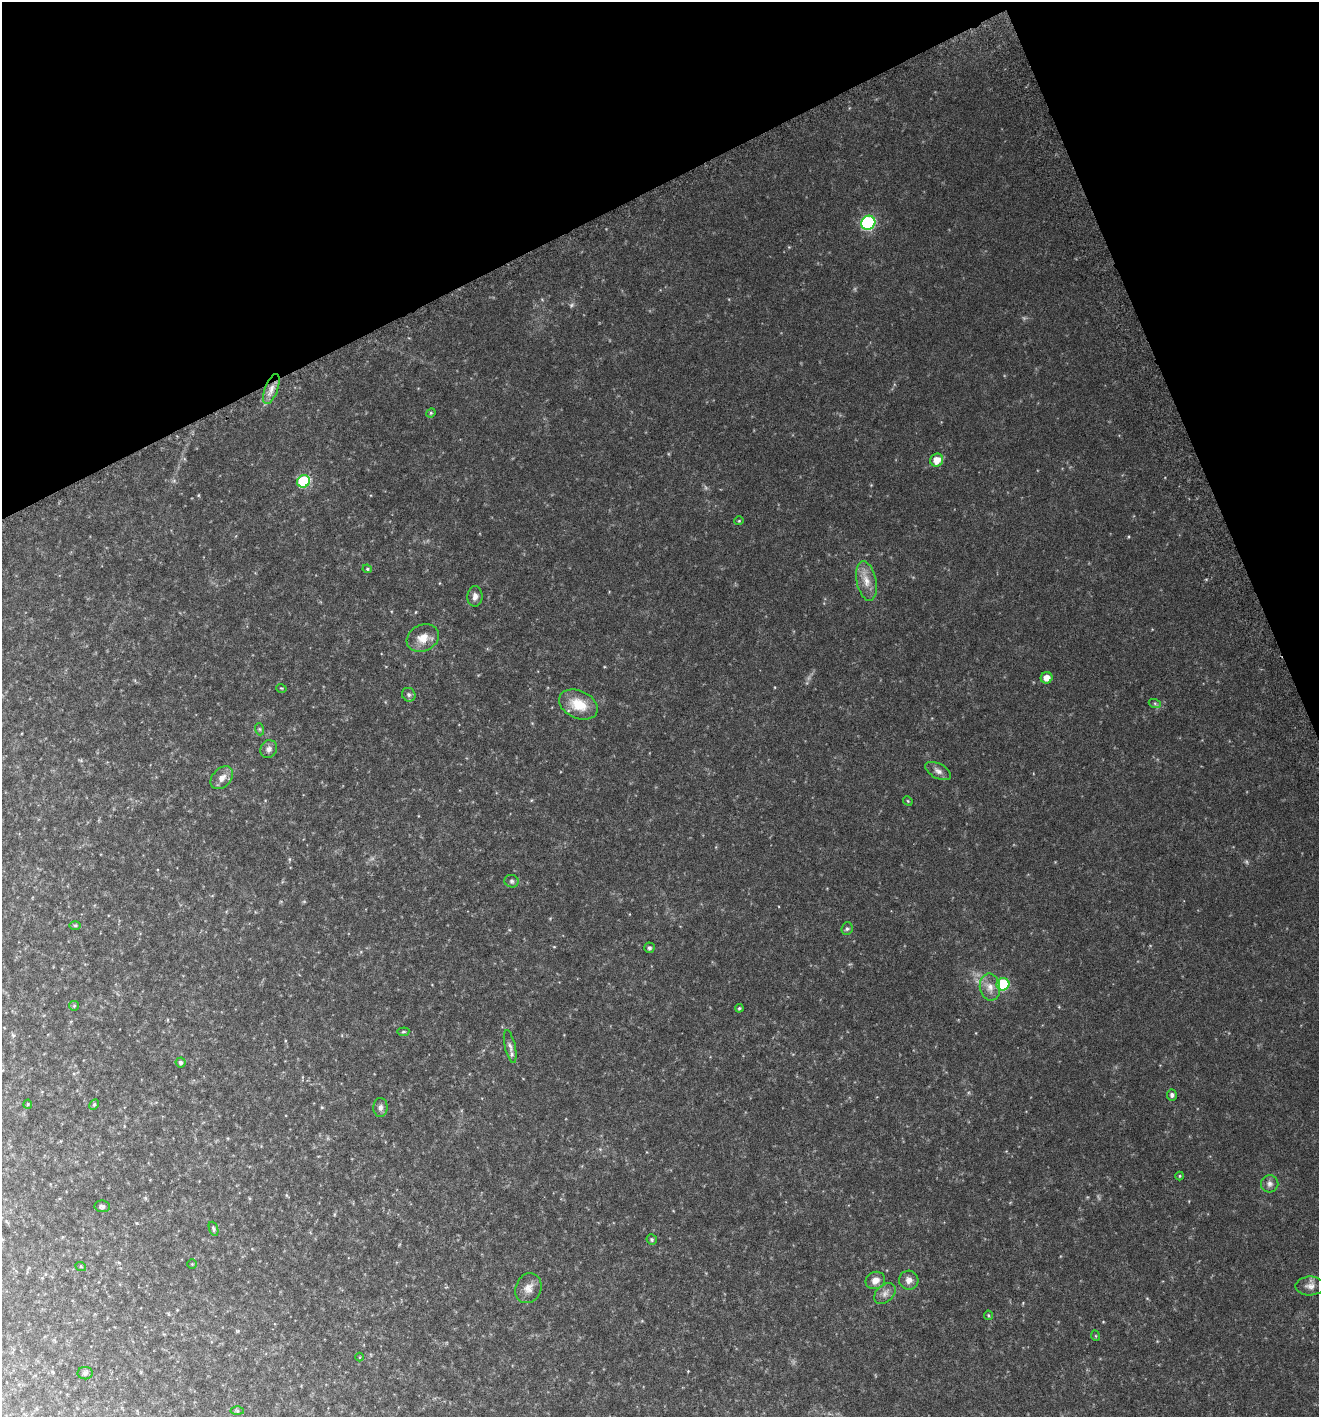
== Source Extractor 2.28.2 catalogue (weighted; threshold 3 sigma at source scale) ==
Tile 3 of 4 x 4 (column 3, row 1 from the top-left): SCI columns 2835-4151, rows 4281-5695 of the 5597 x 5730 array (HDU 1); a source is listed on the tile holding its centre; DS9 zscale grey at full resolution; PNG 1321 x 1419 px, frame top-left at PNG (2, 2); each listed source drawn as its Kron ellipse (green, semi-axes under 4 px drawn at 4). Shown black and unused: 20% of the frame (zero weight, under 3 of 6 exposures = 3% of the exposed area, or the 3 px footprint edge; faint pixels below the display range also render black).
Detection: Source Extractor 2.28.2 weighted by HDU 2 'WHT'; one run over the whole footprint, this tile lists its part. Background 0.0507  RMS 0.0049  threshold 0.0201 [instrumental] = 3 sigma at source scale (4.09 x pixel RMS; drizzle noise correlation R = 1.36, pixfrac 0.8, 0.0396/0.0396 arcsec/px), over >= 5 px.
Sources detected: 53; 1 too faint to see at this stretch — neither listed nor drawn; the other 52 listed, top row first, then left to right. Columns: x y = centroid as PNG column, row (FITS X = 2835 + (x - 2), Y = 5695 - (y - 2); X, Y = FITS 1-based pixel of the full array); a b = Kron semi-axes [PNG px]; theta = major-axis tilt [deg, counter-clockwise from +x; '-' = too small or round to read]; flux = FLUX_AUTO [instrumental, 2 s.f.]
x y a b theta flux
868 223 7 6 - 59
271 389 16 6 70 3.4
431 413 5 4 - 0.54
937 460 7 6 - 5
303 481 6 6 - 37
739 521 4 4 - 0.43
367 569 5 4 - 0.54
866 581 20 9 -78 5.3
475 596 10 7 88 2.1
423 638 17 13 26 5.5
1047 678 6 5 - 3.8
281 688 5 3 - 0.36
409 695 7 6 - 1.2
1155 704 6 4 -20 0.67
578 705 20 13 -24 10
259 729 6 4 -71 0.57
269 749 9 8 - 1.8
938 771 14 7 -28 2.1
222 778 13 9 46 3.5
908 801 5 4 - 0.43
512 881 7 6 - 1
75 925 6 4 0 0.55
847 929 6 5 - 0.79
649 948 5 5 - 0.96
1003 984 6 6 - 28
990 987 13 10 -80 4
74 1006 5 5 - 0.58
739 1008 4 3 - 0.55
403 1032 6 4 5 0.53
510 1047 17 5 -77 2
181 1063 5 5 - 1
1172 1095 5 5 - 1.2
28 1104 4 4 - 0.47
94 1105 6 4 63 0.68
380 1107 9 7 88 1.7
1180 1176 4 4 - 0.43
1270 1184 8 8 - 1.9
102 1206 8 5 -7 1.1
214 1229 7 4 -71 0.75
652 1240 5 5 - 0.78
192 1264 4 4 - 0.45
81 1267 5 3 - 0.44
875 1280 10 8 21 3.2
909 1280 9 9 - 2.5
1310 1286 14 9 2 2.7
528 1288 15 12 66 3.8
885 1294 12 8 42 2.3
988 1315 5 4 - 0.51
1096 1336 5 3 - 0.36
359 1357 4 3 - 0.37
85 1373 7 6 - 1
237 1411 6 4 -2 0.59